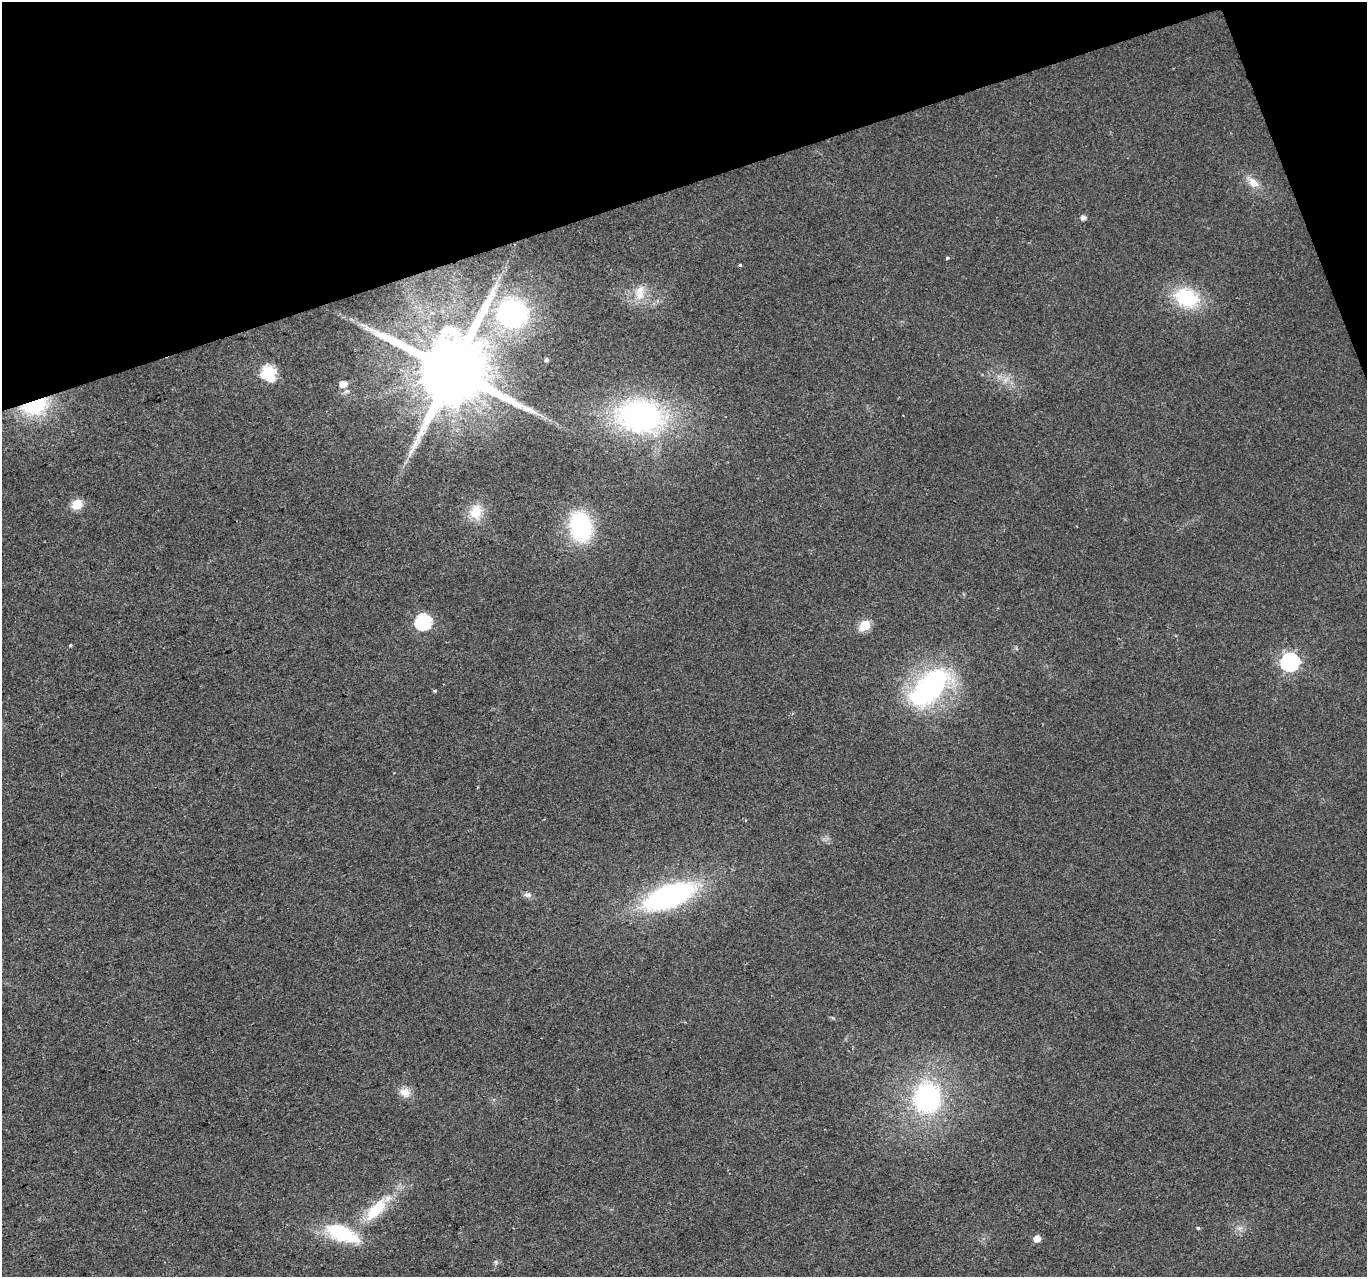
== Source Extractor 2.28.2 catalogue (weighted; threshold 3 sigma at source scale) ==
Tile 3 of 4 x 4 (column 3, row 1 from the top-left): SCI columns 2732-4096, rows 3949-5223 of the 5461 x 5294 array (HDU 1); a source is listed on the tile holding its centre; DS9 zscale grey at full resolution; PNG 1369 x 1279 px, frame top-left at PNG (2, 2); no overlay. Shown black and unused: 16% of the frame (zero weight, under 2 of 3 exposures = <1% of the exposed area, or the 3 px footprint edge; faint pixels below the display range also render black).
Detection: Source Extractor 2.28.2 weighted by HDU 2 'WHT'; one run over the whole footprint, this tile lists its part. Background 0.0183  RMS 0.0061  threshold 0.0273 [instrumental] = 3 sigma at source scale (4.5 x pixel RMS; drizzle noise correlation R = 1.50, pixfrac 1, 0.0396/0.0396 arcsec/px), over >= 5 px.
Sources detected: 35; all 35 listed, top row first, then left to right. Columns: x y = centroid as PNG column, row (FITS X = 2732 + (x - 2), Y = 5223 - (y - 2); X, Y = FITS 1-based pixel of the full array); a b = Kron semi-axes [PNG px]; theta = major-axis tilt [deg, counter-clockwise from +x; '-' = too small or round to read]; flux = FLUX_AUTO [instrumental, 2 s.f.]
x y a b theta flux
1253 182 17 11 -42 7.3
1083 217 5 5 - 2.7
947 258 3 3 - 2.8
740 265 3 3 - 2.5
640 294 18 13 65 11
1187 298 29 21 -22 38
513 313 29 27 2 88
366 328 8 5 80 1.4
546 360 4 3 - 1.4
452 370 20 19 - 9700
269 372 7 6 - 72
272 379 8 6 29 4.5
1006 380 10 6 46 3.3
343 384 6 6 - 7.3
35 406 31 18 17 45
640 416 43 32 -8 160
77 504 6 6 - 27
476 512 20 16 76 13
581 526 24 18 -78 73
424 622 7 7 - 110
865 625 6 6 - 31
70 645 4 3 - 0.64
1290 662 8 7 - 210
929 688 58 30 46 110
435 691 3 3 - 1.4
528 895 12 6 0 2.4
669 896 41 17 21 160
405 1092 15 11 -19 6.3
927 1098 29 26 87 99
376 1210 40 16 47 28
1198 1228 4 4 - 0.81
1240 1228 7 4 17 1.7
342 1233 33 15 -23 46
1037 1239 5 5 - 6.3
496 1262 6 4 -47 1.1
Overlapping masked pixels (flux is a lower limit): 2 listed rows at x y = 452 370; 35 406